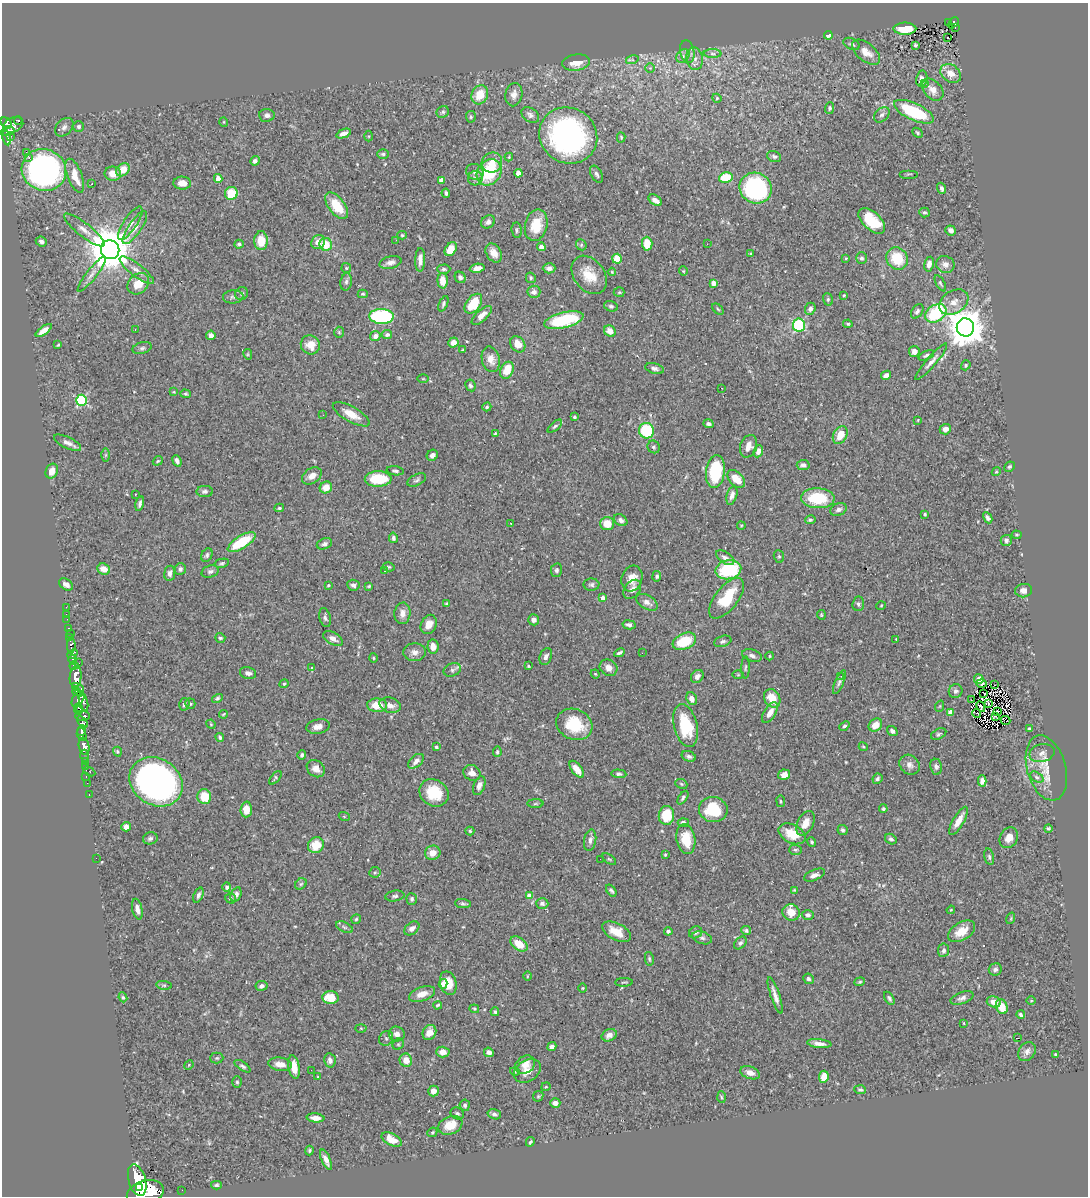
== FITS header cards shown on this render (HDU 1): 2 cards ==
NAXIS1  =                 1086
NAXIS2  =                 1194

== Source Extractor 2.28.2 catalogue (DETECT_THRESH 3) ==
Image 1086 x 1194 px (HDU 1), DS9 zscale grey, 1 PNG px = 1 image px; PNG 1090 x 1198 px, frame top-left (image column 1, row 1194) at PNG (2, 3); each listed source drawn as its Kron ellipse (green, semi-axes under 4 px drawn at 4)
Background 0.7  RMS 0.032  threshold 0.0946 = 3 sigma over >= 5 px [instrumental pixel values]
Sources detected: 520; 2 with non-positive FLUX_AUTO (blend fragments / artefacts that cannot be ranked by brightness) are neither listed nor drawn; of the other 518, the 500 brightest by FLUX_AUTO listed and drawn (18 fainter detections omitted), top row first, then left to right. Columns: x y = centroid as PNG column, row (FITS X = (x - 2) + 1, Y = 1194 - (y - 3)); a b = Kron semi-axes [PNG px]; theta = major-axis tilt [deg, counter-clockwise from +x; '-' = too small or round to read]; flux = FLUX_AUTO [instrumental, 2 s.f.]
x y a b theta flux
949 23 3 3 - 7.9
953 23 6 4 49 31
955 28 2 2 - 3.7
905 29 11 6 0 50
828 35 4 3 - 18
948 37 3 2 - 4.3
852 44 8 5 -23 4.6
915 45 4 3 - 3.1
687 52 11 7 -78 7.9
866 52 16 9 -39 22
713 54 9 4 -1 5.3
683 56 7 6 - 7.4
695 59 11 8 -82 13
632 60 6 4 14 4.1
576 63 14 8 7 27
650 68 5 5 - 2.8
951 73 11 8 -37 22
922 79 8 5 77 8.9
924 83 3 2 - 4.3
933 90 13 8 -48 15
480 95 10 8 62 41
514 95 11 8 78 15
717 98 4 4 - 2.4
830 108 5 4 - 4.2
443 112 6 5 - 5
914 112 21 8 -25 140
267 115 8 6 -3 6.4
530 115 10 6 -34 7.2
882 115 9 6 43 7
471 117 6 5 - 3.2
18 120 4 3 - 24
224 122 5 3 - 1.7
6 123 6 4 -44 450
13 125 10 7 23 350
79 126 5 5 - 4.7
64 127 11 7 46 9.7
8 131 7 3 16 240
917 133 6 4 -42 3
344 134 8 4 21 13
11 136 2 2 - 7
368 136 5 3 - 2.1
568 136 30 27 -34 540
621 137 5 4 - 2.3
7 138 7 3 -78 120
26 152 2 2 - 860
383 154 6 5 - 3.8
774 156 7 5 -19 4.8
29 157 3 3 - 38
509 157 4 4 - 1.9
255 161 5 4 - 6.3
492 162 10 10 - 27
44 170 22 20 -22 670
123 170 7 6 - 28
475 172 9 7 -29 7.9
489 172 14 11 53 100
518 173 4 4 - 21
113 174 8 7 - 20
597 174 9 5 -61 6.5
909 174 9 2 0 1.9
75 176 18 7 -69 39
726 177 7 5 10 61
218 178 4 4 - 18
475 178 7 7 - 7.4
441 180 4 4 - 19
182 183 8 6 -3 16
91 184 3 2 - 2.9
756 188 16 15 - 310
942 188 6 4 -70 5.7
231 193 6 6 - 46
446 193 5 3 - 4
655 200 7 4 -33 12
337 206 15 8 -53 55
924 212 5 5 - 3.7
872 221 16 9 -42 79
488 222 7 6 - 8.2
130 223 19 6 56 16
536 225 16 11 76 48
135 228 19 6 56 19
84 230 25 6 -38 19
517 230 8 5 -85 4.2
951 230 5 5 - 9.4
402 235 5 4 - 2.8
396 240 3 2 - 2
261 241 9 7 90 37
41 242 6 4 -23 6.7
318 242 7 6 - 20
239 244 5 4 - 4.2
326 244 6 6 - 48
647 244 7 5 -87 37
707 244 2 2 - 6.8
581 245 6 5 - 3.1
541 247 4 4 - 18
451 249 7 5 56 27
110 250 9 9 - 8700
494 253 10 7 -57 18
751 254 3 3 - 3.5
846 258 4 3 - 2
861 258 6 5 - 5
897 258 11 10 - 69
617 259 5 5 - 54
420 260 12 5 89 14
390 262 11 6 13 9.5
929 264 7 5 78 13
945 264 9 8 - 12
346 268 5 5 - 2.5
477 268 7 4 8 11
549 268 6 5 - 9.9
444 269 6 4 1 3.9
137 270 21 6 -38 16
683 271 4 4 - 2
612 272 4 2 - 2
92 274 22 5 52 14
589 275 21 15 -53 45
460 277 6 5 - 5.5
531 278 5 4 - 3.7
443 281 7 5 -88 22
346 282 9 5 80 5.8
713 283 4 4 - 15
940 283 9 4 -61 3.4
138 284 12 9 44 34
534 292 6 6 - 9.8
619 292 5 5 - 2.8
242 293 7 6 - 5.5
363 294 5 4 - 2.8
844 295 4 3 - 2.7
233 297 10 6 5 6.7
828 299 6 5 - 3.6
954 302 16 11 32 25
443 304 8 4 66 4.4
473 304 11 7 52 63
611 306 7 5 -18 4.4
718 309 7 4 -45 2.6
810 309 6 5 - 7.8
917 311 8 5 56 6.2
936 313 11 8 33 160
482 315 12 5 43 16
382 316 12 7 -1 250
564 320 20 7 13 130
848 324 4 3 - 3.1
799 325 6 6 - 170
965 327 9 9 - 5700
135 329 3 2 - 2.6
44 330 9 4 36 13
610 331 6 5 - 17
339 332 5 4 - 3.1
211 335 5 4 - 11
387 335 5 4 - 5.1
375 336 5 5 - 9.6
453 342 5 5 - 16
518 344 9 7 -54 25
58 345 3 2 - 2.1
310 345 10 9 - 28
142 348 10 5 15 5.7
463 350 3 2 - 1.8
914 351 5 5 - 14
248 354 5 4 - 2.2
926 355 8 4 25 4.5
491 359 13 9 -76 17
931 362 23 5 49 14
966 365 5 4 - 3.6
655 368 9 5 -14 6.5
507 370 9 6 66 39
886 375 5 4 - 9.6
423 379 6 3 0 1.9
470 385 6 5 - 3.9
722 388 3 2 - 2.2
174 392 4 3 - 1.9
185 394 5 4 - 3
81 400 5 5 - 250
487 407 4 4 - 3.2
351 414 21 7 -29 28
323 415 2 2 - 2.2
575 417 3 3 - 3.8
918 420 4 3 - 1.8
708 424 5 4 - 5.9
555 426 9 4 41 4.2
945 429 6 5 - 14
646 431 8 7 - 110
495 434 4 3 - 2.8
840 435 9 6 61 34
67 443 15 5 -25 11
749 446 11 8 72 18
654 447 6 6 - 4.3
758 451 6 4 67 10
106 455 6 4 89 2.9
432 455 6 5 - 7.7
158 461 5 3 - 2.4
177 461 6 3 -67 7.4
803 465 6 5 - 7.2
1009 467 5 5 - 3.3
52 471 8 6 66 20
395 471 9 4 -7 4.4
715 472 16 9 82 130
996 472 4 3 - 2.2
312 476 11 7 34 15
378 479 13 7 1 84
736 479 11 6 -45 30
417 480 10 5 26 5.5
326 487 6 5 - 26
205 491 8 5 1 5.6
135 494 3 2 - 4.7
732 495 9 5 74 11
818 498 17 10 -2 96
140 504 7 4 76 6.5
279 508 5 4 - 3.4
838 509 8 6 24 7.5
925 514 3 3 - 2.7
988 518 6 4 -62 6.8
621 520 7 5 -36 7.7
810 520 5 4 - 3.4
511 523 3 2 - 1.9
607 524 7 6 - 32
741 526 4 4 - 2.1
1017 535 5 3 - 2.4
393 538 5 4 - 5.5
1006 540 5 5 - 5.9
242 542 16 6 32 87
324 544 8 5 21 6
207 555 7 5 65 4.6
779 556 6 5 - 3.5
725 558 10 5 -35 9.2
222 563 7 4 13 3.5
389 567 6 4 -15 2.6
104 569 6 5 - 22
180 569 6 5 - 5.5
556 570 7 5 77 4.4
728 570 13 9 12 140
384 571 3 3 - 1.7
210 572 9 6 18 6.1
170 573 7 5 83 9.5
657 576 5 4 - 4.3
632 578 13 10 72 22
66 584 7 5 -32 11
328 585 3 3 - 2.8
353 585 6 5 - 7.2
591 585 8 6 -2 5
369 586 3 3 - 2.3
632 589 11 7 52 12
1024 591 8 6 4 14
603 598 4 4 - 13
727 598 24 11 52 84
647 602 12 7 -30 12
447 604 4 3 - 3.3
858 604 7 6 - 5.2
881 606 5 3 - 1.7
66 607 3 2 - 6.4
402 613 11 8 85 15
66 614 2 2 - 6.5
821 615 5 3 - 2.3
325 618 10 5 -78 6
67 619 2 2 - 9.2
534 620 5 5 - 10
429 624 10 7 63 17
629 625 6 4 -11 6.1
68 629 4 3 - 55
71 633 2 2 - 7.1
70 638 3 3 - 140
220 638 5 4 - 4.5
333 638 11 6 -30 12
896 640 4 2 - 2
684 641 12 8 23 77
723 641 9 5 17 5.1
71 646 8 4 88 83
433 647 7 5 -82 17
415 652 11 9 4 12
619 653 5 3 - 4.8
642 653 2 2 - 2.6
72 654 6 3 41 360
752 655 10 6 -17 8.3
770 656 4 4 - 2.1
546 657 9 6 67 8.8
373 658 5 4 - 2.4
73 660 5 4 - 580
79 663 2 2 - 8.9
74 665 4 3 - 510
528 666 4 3 - 2
745 667 11 3 89 3.6
312 668 3 3 - 5.7
608 668 9 8 - 13
452 670 9 6 23 6.2
248 673 8 5 -14 7.5
595 674 4 4 - 2.1
738 675 6 4 0 2
697 676 7 5 48 8.9
841 676 3 3 - 3
76 677 10 6 84 1200
979 679 5 5 - 17
839 682 13 4 67 5.9
981 683 5 3 - 3.4
284 684 4 4 - 2.6
994 685 3 2 - 2.2
76 687 4 3 - 180
80 691 6 3 87 320
956 691 7 6 - 6.4
76 692 4 3 - 160
984 694 4 2 - 3
217 698 6 4 32 4.3
772 698 10 7 -59 36
78 699 8 5 58 300
692 699 6 5 - 14
971 700 4 2 - 8.1
83 702 9 3 -75 120
989 703 4 2 - 2.4
184 704 6 5 - 5.2
190 704 5 5 - 4.4
377 705 10 7 -2 37
390 705 11 7 -18 15
940 706 5 3 - 1.9
981 706 5 3 - 2.1
79 708 4 3 - 290
78 711 4 3 - 280
998 711 2 2 - 3
770 713 12 6 58 19
950 713 4 4 - 27
976 713 4 2 - 2.9
224 714 4 2 - 2
83 716 7 5 -4 480
995 716 4 3 - 3
1006 720 5 2 - 5.7
82 722 7 4 -53 340
211 724 5 4 - 2.3
574 724 18 15 -22 82
875 725 7 6 - 26
318 726 12 7 9 15
686 726 22 11 -76 100
844 726 5 4 - 4.2
1029 729 4 3 - 3.8
82 731 5 4 - 440
892 731 6 4 -36 6.9
939 734 8 5 27 4
82 735 6 4 -70 860
220 737 4 3 - 4.1
84 746 9 5 -78 1100
436 747 3 3 - 4.6
863 747 4 4 - 2.5
117 752 5 4 - 2.8
497 752 5 4 - 3.6
1042 753 13 9 13 14
302 755 5 3 - 4.2
85 756 6 2 90 46
689 756 7 5 -18 6.2
85 761 2 2 - 15
416 761 9 5 41 10
909 765 11 9 -46 11
85 766 3 2 - 22
936 767 8 6 -82 5.8
1046 768 33 19 -74 52
316 769 10 7 -40 14
577 769 10 5 -52 21
89 771 6 3 -27 68
472 773 9 7 -32 14
619 774 7 4 -3 4.3
784 775 6 5 - 15
86 776 3 2 - 24
1037 777 7 5 -27 4.8
275 778 8 4 51 3.3
877 779 5 4 - 5.1
982 781 5 4 - 11
156 782 28 23 -32 980
87 783 2 2 - 6.9
681 784 6 4 -23 2.8
479 786 10 5 68 9.8
434 793 15 13 -32 62
89 795 3 2 - 11
204 797 7 7 - 45
683 798 7 4 56 4.4
781 801 6 3 -82 2.3
535 804 8 4 1 3.2
246 809 8 6 87 20
883 809 4 4 - 4.2
713 810 14 12 -9 91
666 815 9 7 84 56
344 816 5 3 - 1.7
958 821 16 5 60 24
683 822 5 4 - 4.9
806 823 13 7 64 23
126 827 5 4 - 12
1048 828 4 4 - 3.2
843 830 5 5 - 4.2
470 831 4 4 - 3
792 834 14 9 -27 42
150 838 7 6 - 4.8
1009 838 11 8 60 17
686 839 15 9 -81 46
891 839 6 5 - 4.8
590 840 11 6 80 8.7
811 842 5 3 - 2.9
316 845 8 7 - 38
795 850 6 5 - 3.7
433 853 8 7 - 21
665 855 4 3 - 2.8
989 857 8 4 -77 4.4
96 858 2 2 - 20
600 859 2 2 - 4.6
609 859 8 4 -35 3.1
375 872 6 5 - 3.8
814 875 11 5 23 9.9
301 884 6 5 - 3.8
227 887 5 4 - 6.6
611 890 7 3 -53 4.3
794 890 4 3 - 2.2
198 895 8 4 68 7
236 895 7 5 65 7.2
395 896 9 5 8 4.8
529 896 4 4 - 27
230 898 5 5 - 4.1
412 899 6 5 - 4.4
542 903 6 5 - 5.8
463 904 8 4 -7 4.3
137 909 10 5 -78 12
951 910 4 3 - 1.7
791 912 9 8 - 33
808 915 6 5 - 6.1
1011 918 6 3 73 2.1
356 919 5 4 - 2.9
344 927 9 5 -27 5.2
412 928 8 5 38 11
668 931 4 4 - 4.6
746 931 5 4 - 4.3
961 931 15 9 31 33
616 932 15 8 -27 38
696 932 7 6 - 5.6
702 938 10 6 -17 5.9
740 943 7 5 44 5.2
519 944 9 6 -35 37
944 950 7 5 83 6.5
649 959 7 4 -79 3.5
995 969 6 6 - 6.7
527 976 5 3 - 1.8
808 979 5 5 - 5.1
624 982 9 2 4 2.6
860 982 5 4 - 2.9
448 983 12 8 -75 32
443 984 5 4 - 15
164 985 8 4 -8 3.6
261 986 6 5 - 6.8
583 988 5 3 - 1.8
422 994 13 7 20 18
775 995 19 4 -72 14
123 997 5 4 - 3.1
331 998 8 6 -5 47
889 998 7 4 -58 4.2
962 998 12 5 19 8.2
1031 1001 5 3 - 1.9
994 1002 7 5 -18 17
438 1005 4 4 - 3.7
1002 1007 8 5 -69 33
474 1009 5 4 - 2.3
495 1012 4 3 - 3.1
1021 1015 4 3 - 4.5
964 1023 3 2 - 1.8
361 1028 5 3 - 2
429 1032 8 6 60 18
397 1034 8 7 - 13
609 1035 8 6 26 12
386 1038 8 6 52 5.3
1018 1038 3 2 - 21
398 1044 6 5 - 3.2
819 1044 12 4 -6 11
552 1047 5 4 - 6.8
443 1052 7 5 -2 14
489 1052 5 4 - 6.7
1027 1052 10 8 54 11
1055 1055 3 3 - 2.5
217 1058 6 5 - 3.3
330 1060 7 5 -77 8.4
406 1060 7 6 - 22
280 1064 12 6 -9 18
189 1065 5 4 - 2.1
525 1065 10 8 34 19
243 1066 9 4 -33 4.5
294 1067 12 6 -79 26
311 1070 2 2 - 20
527 1071 14 10 34 21
515 1072 5 3 - 2
750 1073 10 6 -20 13
318 1077 3 3 - 2.2
824 1077 6 4 82 35
237 1082 6 5 - 3.4
546 1087 4 3 - 2
860 1090 6 4 -4 4.2
433 1091 5 5 - 12
538 1096 5 5 - 2.6
721 1097 6 4 -87 2.6
555 1103 5 4 - 9.9
465 1105 5 5 - 5.5
457 1113 7 5 -26 4.7
494 1114 7 5 -15 6.7
315 1118 9 4 -5 13
450 1125 12 9 21 39
432 1132 5 4 - 2.9
392 1140 11 6 -28 29
530 1142 5 4 - 3.6
309 1150 5 4 - 3.1
326 1160 11 4 -66 13
137 1180 16 8 -75 3800
216 1185 5 4 - 3.3
139 1188 2 2 - 4500
182 1190 2 2 - 8.2
145 1193 19 12 17 5300
At the frame edge (FLAGS 8, measured only in part): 1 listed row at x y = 145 1193
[18 fainter detections neither listed nor drawn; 2 non-positive-flux detections neither listed nor drawn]